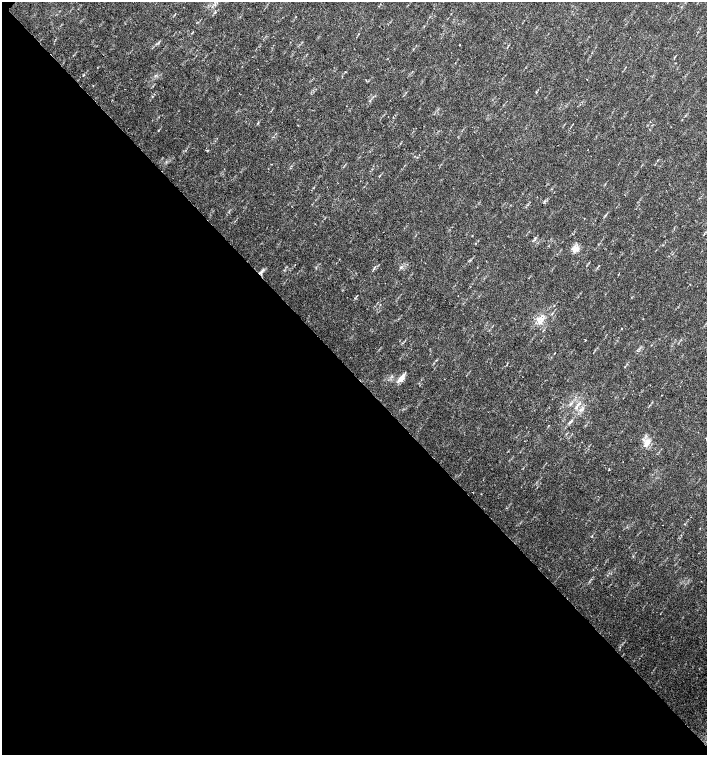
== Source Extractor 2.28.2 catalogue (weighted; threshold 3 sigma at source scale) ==
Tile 14 of 4 x 4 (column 2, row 4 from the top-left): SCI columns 1635-3043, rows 1-1506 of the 6023 x 6029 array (HDU 1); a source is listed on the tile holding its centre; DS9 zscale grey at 2 x 2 block average (1 PNG px = mean of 2 x 2 image px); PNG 709 x 757 px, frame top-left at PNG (2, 2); no overlay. Shown black and unused: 51% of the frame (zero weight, under 2 of 3 exposures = <1% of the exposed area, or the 3 px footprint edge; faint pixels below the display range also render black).
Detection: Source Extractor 2.28.2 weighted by HDU 2 'WHT'; one run over the whole footprint, this tile lists its part. Background 0.0334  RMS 0.0041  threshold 0.0185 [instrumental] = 3 sigma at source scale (4.5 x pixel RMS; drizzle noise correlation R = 1.50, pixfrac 1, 0.0396/0.0396 arcsec/px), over >= 5 px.
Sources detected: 17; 2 cosmic-ray / hot-pixel residue — not listed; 1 inside a brighter listed object's ellipse — not listed separately; the other 14 listed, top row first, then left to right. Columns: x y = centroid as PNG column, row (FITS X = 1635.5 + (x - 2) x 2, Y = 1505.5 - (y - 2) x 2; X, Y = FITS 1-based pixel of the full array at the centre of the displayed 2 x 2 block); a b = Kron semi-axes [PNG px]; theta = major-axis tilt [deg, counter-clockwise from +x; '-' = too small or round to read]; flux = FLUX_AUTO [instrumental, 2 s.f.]
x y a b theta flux
460 45 2 2 - 0.51
93 85 2 2 - 0.44
575 248 7 4 -66 4.1
542 319 8 7 - 6.2
622 328 2 2 - 0.52
585 340 2 2 - 0.63
554 353 3 2 - 0.41
624 367 3 2 - 0.47
402 377 12 5 59 6
577 406 5 2 - 1.4
570 422 6 2 45 1.6
646 445 10 5 43 4.5
609 470 2 2 - 1.1
662 525 2 2 - 0.51
Diffuse or blended objects may show on this block-average render without a row.